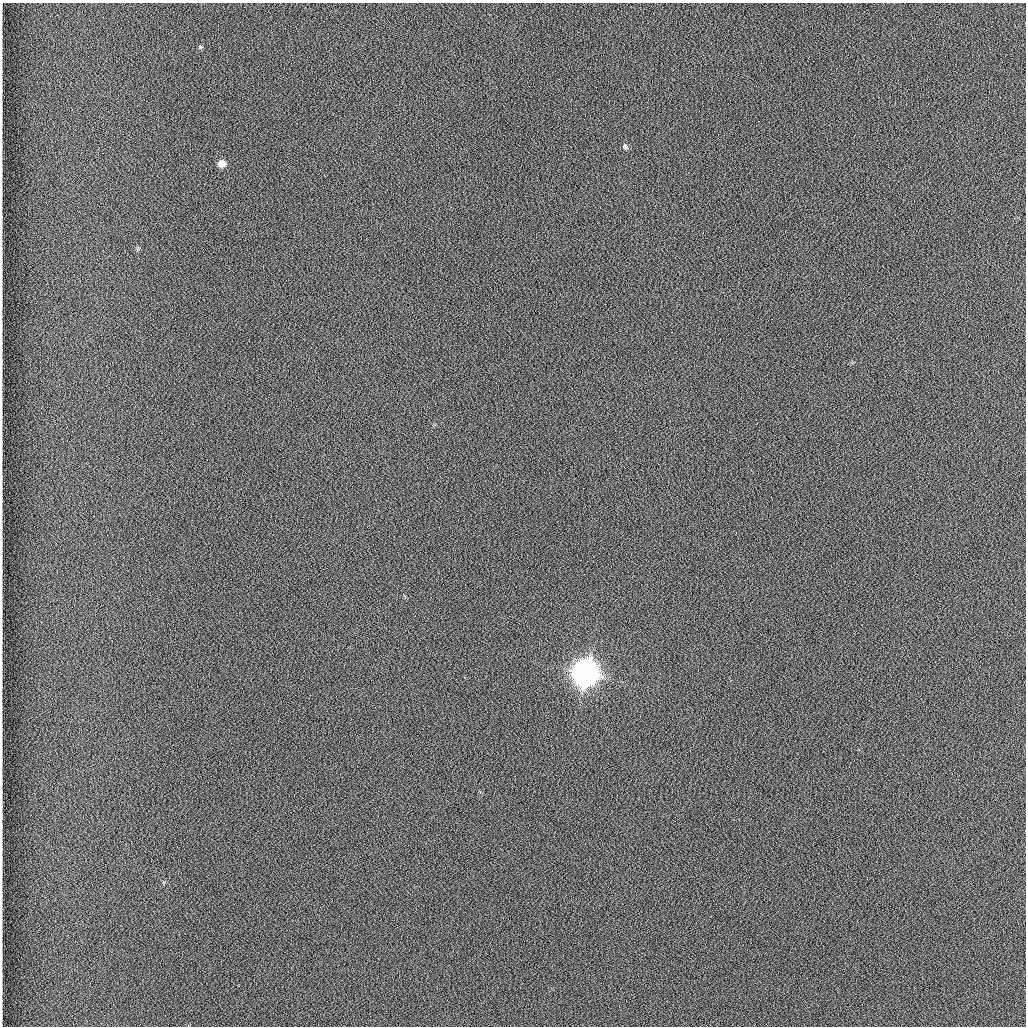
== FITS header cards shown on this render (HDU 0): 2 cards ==
NAXIS1  =                 1024 /fastest changing axis
NAXIS2  =                 1024 /next to fastest changing axis

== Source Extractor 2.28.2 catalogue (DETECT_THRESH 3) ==
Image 1024 x 1024 px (HDU 0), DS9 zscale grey, 1 PNG px = 1 image px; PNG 1028 x 1028 px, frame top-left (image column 1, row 1024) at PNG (2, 3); no overlay
Background 1260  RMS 5.9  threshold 17.7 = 3 sigma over >= 5 px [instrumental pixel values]
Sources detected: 4; all 4 listed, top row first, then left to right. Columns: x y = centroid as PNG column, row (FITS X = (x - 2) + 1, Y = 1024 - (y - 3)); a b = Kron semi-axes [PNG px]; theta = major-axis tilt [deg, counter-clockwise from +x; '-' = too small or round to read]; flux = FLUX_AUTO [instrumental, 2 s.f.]
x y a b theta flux
200 47 6 5 - 600
625 147 8 6 -66 1000
222 164 7 6 - 3700
585 673 9 8 - 910000